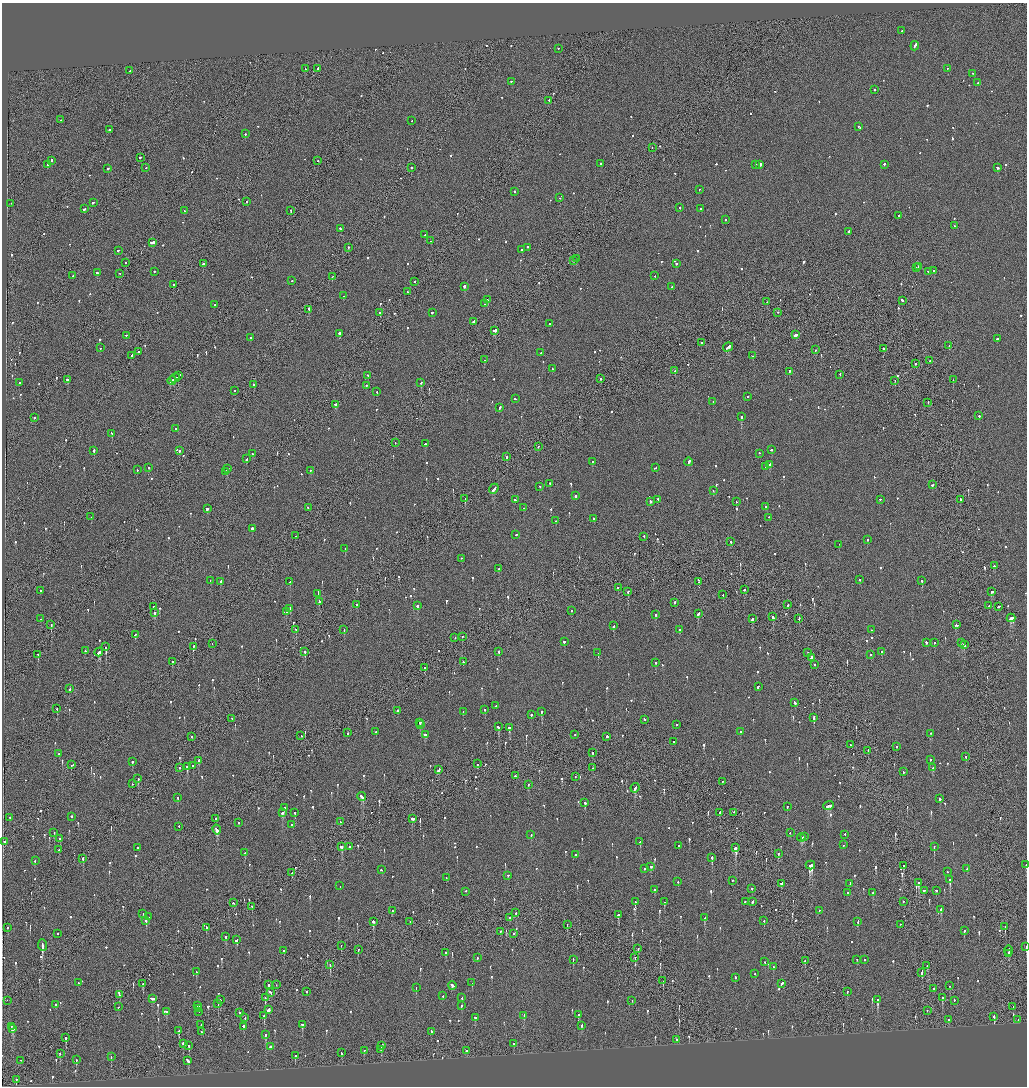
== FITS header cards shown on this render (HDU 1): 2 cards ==
NAXIS1  =                 2050
NAXIS2  =                 2168

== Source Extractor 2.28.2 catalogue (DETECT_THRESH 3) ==
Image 2050 x 2168 px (HDU 1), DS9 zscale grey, zoomed out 1/2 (1 PNG px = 2 x 2 image px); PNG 1029 x 1088 px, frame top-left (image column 2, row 2168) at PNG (2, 3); each listed source drawn as its Kron ellipse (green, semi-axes under 4 px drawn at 4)
Background -0.106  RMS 0.069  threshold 0.208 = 3 sigma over >= 5 px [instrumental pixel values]
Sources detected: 1110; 45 cannot appear on this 1/2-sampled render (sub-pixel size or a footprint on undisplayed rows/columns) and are neither listed nor drawn; of the other 1065, the 500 brightest by FLUX_AUTO listed and drawn (565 fainter detections omitted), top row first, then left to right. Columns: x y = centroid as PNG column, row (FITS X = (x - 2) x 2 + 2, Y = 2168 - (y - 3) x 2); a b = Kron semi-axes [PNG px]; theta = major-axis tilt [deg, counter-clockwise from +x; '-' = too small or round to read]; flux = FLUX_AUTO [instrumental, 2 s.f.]
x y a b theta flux
902 31 2 1 - 490
915 46 5 2 - 260
558 49 2 2 - 88
305 69 3 2 - 170
317 69 4 1 - 290
947 69 2 2 - 97
130 71 2 2 - 460
972 74 2 2 - 72
511 82 2 2 - 140
978 83 2 2 - 190
874 90 2 2 - 84
549 101 2 2 - 140
61 120 2 1 - 75
412 121 2 2 - 77
858 127 3 2 - 420
109 130 2 2 - 85
245 134 2 2 - 380
652 148 2 1 - 76
140 158 3 2 - 160
51 161 2 2 - 330
318 161 2 2 - 85
601 164 2 2 - 110
47 165 2 2 - 280
755 165 2 2 - 490
760 165 3 2 - 1100
884 165 2 2 - 310
146 168 2 2 - 84
411 168 2 2 - 210
997 168 2 2 - 180
108 169 2 2 - 330
699 190 2 2 - 83
514 192 2 2 - 110
560 198 2 2 - 83
246 202 2 2 - 79
93 203 2 2 - 88
11 204 2 1 - 72
680 208 2 2 - 98
84 209 2 2 - 120
701 209 2 2 - 180
184 211 2 2 - 78
291 211 3 1 - 110
899 216 2 1 - 96
725 220 2 2 - 140
955 226 2 2 - 94
340 229 2 2 - 110
849 232 2 2 - 160
425 235 2 1 - 74
431 241 2 1 - 71
153 243 4 2 - 1400
348 248 2 2 - 79
528 248 2 2 - 180
521 250 2 2 - 90
118 251 2 1 - 270
576 259 2 2 - 84
573 261 2 2 - 78
126 263 2 2 - 73
204 264 3 2 - 130
676 264 2 2 - 230
918 267 2 2 - 210
916 268 2 1 - 160
933 271 2 2 - 110
154 272 2 2 - 130
929 272 4 2 - 1000
97 273 2 2 - 680
120 274 2 1 - 100
73 276 2 2 - 70
655 276 2 2 - 79
332 277 2 1 - 140
292 281 2 2 - 78
414 282 2 2 - 74
173 285 2 1 - 190
464 287 2 2 - 660
672 287 2 2 - 100
407 292 2 1 - 160
344 296 2 2 - 86
487 300 2 2 - 87
902 301 3 2 - 170
767 302 2 2 - 110
484 304 2 2 - 75
215 305 2 2 - 97
309 310 2 2 - 320
379 313 2 2 - 130
432 313 2 2 - 130
778 313 2 1 - 150
473 322 2 2 - 200
549 324 2 2 - 210
495 331 3 2 - 980
340 334 2 2 - 990
795 335 4 2 - 390
126 336 2 2 - 150
251 338 3 2 - 290
997 339 2 2 - 400
701 343 2 1 - 180
949 346 2 2 - 100
728 347 5 2 - 570
100 348 2 2 - 91
883 349 2 2 - 300
815 350 2 1 - 78
138 352 2 2 - 300
541 353 2 2 - 71
131 356 3 1 - 250
752 356 2 1 - 83
484 360 2 2 - 130
930 361 2 2 - 96
916 364 2 1 - 300
552 369 2 2 - 140
675 371 2 1 - 94
789 372 3 2 - 140
840 375 2 1 - 75
178 376 3 1 - 250
368 376 2 2 - 92
175 378 5 2 - 440
600 379 2 2 - 250
67 380 2 2 - 660
953 380 2 1 - 82
172 381 4 2 - 330
895 381 2 1 - 75
19 383 2 2 - 78
421 383 2 2 - 140
254 385 2 2 - 150
366 386 2 2 - 99
235 391 2 2 - 86
377 392 2 2 - 96
748 397 2 2 - 96
516 399 3 2 - 210
713 402 2 2 - 190
928 403 2 2 - 86
335 405 3 2 - 240
500 408 3 2 - 130
979 416 2 2 - 210
741 417 2 2 - 370
34 418 2 2 - 89
176 429 2 2 - 160
112 434 2 2 - 92
395 443 2 1 - 75
425 444 2 2 - 560
538 447 2 2 - 95
772 450 2 2 - 160
94 451 2 2 - 290
179 451 2 2 - 520
252 454 2 2 - 72
759 454 2 2 - 70
507 457 3 2 - 240
246 459 3 2 - 110
592 462 2 2 - 76
689 462 4 2 - 380
769 465 3 2 - 200
766 467 2 2 - 110
149 468 2 2 - 270
655 468 2 1 - 110
228 469 3 2 - 200
137 470 2 2 - 150
310 471 2 2 - 90
226 472 3 2 - 210
550 484 2 2 - 130
932 485 2 2 - 130
540 487 2 1 - 78
494 489 5 2 - 520
713 491 2 2 - 150
575 496 3 2 - 140
465 499 2 1 - 85
515 500 2 1 - 140
658 500 2 2 - 120
880 500 2 2 - 160
961 500 3 2 - 250
650 502 2 2 - 100
736 502 2 1 - 88
765 507 2 2 - 99
308 508 2 2 - 70
523 508 2 1 - 87
207 509 3 2 - 240
91 517 2 2 - 91
769 518 2 2 - 87
594 519 2 2 - 150
556 521 2 2 - 130
252 529 2 2 - 380
516 535 2 2 - 200
295 536 2 1 - 160
644 537 2 2 - 120
867 540 2 2 - 69
731 542 2 2 - 210
839 545 2 1 - 180
345 549 2 2 - 340
462 559 2 2 - 78
994 566 2 2 - 140
498 569 2 2 - 77
860 580 2 2 - 130
210 581 2 1 - 78
922 581 2 2 - 110
221 582 2 2 - 310
290 582 2 2 - 86
698 582 2 2 - 98
618 588 2 2 - 87
744 590 2 2 - 160
40 591 2 2 - 93
628 592 2 2 - 140
992 592 3 2 - 160
318 594 3 1 - 250
723 595 2 1 - 72
319 602 3 2 - 170
675 603 2 2 - 370
357 605 2 2 - 220
788 605 2 1 - 360
417 606 2 2 - 170
989 606 2 2 - 100
154 607 2 2 - 180
999 607 3 2 - 190
290 609 2 2 - 280
572 611 2 2 - 87
286 612 2 2 - 220
154 613 2 2 - 620
698 614 4 2 - 340
655 615 2 2 - 120
773 617 4 2 - 190
1011 618 4 2 - 550
41 619 2 2 - 100
752 619 3 2 - 160
799 619 2 2 - 140
51 625 2 2 - 190
956 625 3 2 - 190
614 626 3 2 - 100
296 630 2 2 - 170
344 630 2 1 - 87
680 630 2 2 - 83
871 630 2 2 - 85
135 635 2 2 - 150
462 637 2 2 - 70
455 638 2 2 - 84
564 642 2 2 - 260
926 643 2 2 - 280
934 643 2 2 - 92
961 643 2 1 - 69
212 644 2 1 - 71
964 645 3 2 - 350
106 647 2 2 - 760
193 647 3 1 - 240
85 651 2 2 - 160
305 652 2 2 - 440
499 652 2 2 - 120
881 652 2 2 - 94
99 653 4 2 - 1100
598 653 3 2 - 83
808 653 2 1 - 110
38 655 2 2 - 500
871 655 2 2 - 87
811 658 3 2 - 920
172 662 2 2 - 130
463 662 2 2 - 80
656 663 2 2 - 89
814 665 2 1 - 100
425 668 2 2 - 69
758 687 3 2 - 200
70 689 3 1 - 140
795 703 3 2 - 170
496 706 2 2 - 90
57 709 2 2 - 160
485 710 2 2 - 73
398 711 2 2 - 190
463 712 2 2 - 93
541 712 2 2 - 160
531 715 2 2 - 210
814 718 3 2 - 280
232 719 2 2 - 120
644 720 2 2 - 110
420 723 3 2 - 97
420 725 2 2 - 140
676 725 2 2 - 75
498 727 3 2 - 150
509 728 3 2 - 240
376 732 2 1 - 83
741 732 2 2 - 84
348 733 2 2 - 86
931 734 2 2 - 75
425 735 4 2 - 480
575 735 2 2 - 70
301 736 2 2 - 78
192 737 2 1 - 180
607 737 2 2 - 170
674 742 2 2 - 93
850 745 2 1 - 76
897 747 2 2 - 76
868 751 2 1 - 250
592 753 3 2 - 93
59 754 2 2 - 77
966 757 2 2 - 98
930 760 2 2 - 82
198 761 2 2 - 310
132 762 2 2 - 130
477 764 2 2 - 150
72 765 3 2 - 81
193 766 2 2 - 88
187 767 3 2 - 300
179 768 2 1 - 79
593 768 2 1 - 70
933 768 3 2 - 120
438 770 4 2 - 430
903 772 2 1 - 76
515 776 2 2 - 110
575 777 2 1 - 76
138 779 3 2 - 210
722 782 2 1 - 74
132 784 2 2 - 79
528 785 2 2 - 130
635 788 5 2 - 210
362 797 4 2 - 280
178 798 2 2 - 85
940 799 2 2 - 330
585 803 3 2 - 140
829 806 5 2 - 280
787 807 3 2 - 85
284 808 2 2 - 130
282 813 3 2 - 240
295 813 2 2 - 120
719 813 3 2 - 220
734 813 3 2 - 110
71 817 2 2 - 120
10 818 2 2 - 140
216 819 2 1 - 560
413 819 3 2 - 180
340 822 2 2 - 100
239 823 2 2 - 97
292 825 2 2 - 100
179 827 2 1 - 82
217 830 5 3 - 310
54 833 2 2 - 96
790 833 2 2 - 76
531 835 2 2 - 100
845 835 2 2 - 74
804 837 2 2 - 120
801 838 4 2 - 240
60 839 2 2 - 77
5 842 2 1 - 75
640 842 2 2 - 360
843 845 2 2 - 73
679 846 2 2 - 86
342 847 3 2 - 390
350 847 2 2 - 110
934 847 3 2 - 230
138 848 2 2 - 230
736 848 3 2 - 2000
59 850 2 2 - 79
245 853 2 2 - 83
778 854 2 2 - 100
576 855 2 2 - 180
712 858 3 2 - 280
83 859 3 2 - 130
35 861 2 2 - 110
810 865 5 3 - 2300
1026 865 2 1 - 82
903 866 2 2 - 100
651 867 2 2 - 79
645 869 2 2 - 84
967 869 3 2 - 160
381 870 2 2 - 98
948 872 2 2 - 210
292 873 2 2 - 92
508 876 2 2 - 130
446 878 2 2 - 100
950 880 2 2 - 760
732 881 2 2 - 98
678 882 2 2 - 110
918 883 3 2 - 340
782 884 3 2 - 360
850 884 3 2 - 150
340 886 2 1 - 92
752 889 2 2 - 71
654 890 2 2 - 250
924 891 3 2 - 290
936 891 2 1 - 560
466 892 2 2 - 130
847 893 2 2 - 97
873 893 3 2 - 160
635 902 3 2 - 150
664 902 2 2 - 180
745 902 2 2 - 100
753 902 3 2 - 190
903 902 2 2 - 140
233 903 2 2 - 190
252 907 2 1 - 71
941 910 3 2 - 170
392 911 2 2 - 210
819 911 2 2 - 100
516 913 2 2 - 150
143 914 2 2 - 75
618 915 3 2 - 190
149 917 2 2 - 79
510 918 2 2 - 110
705 918 3 2 - 160
146 921 3 2 - 180
764 921 2 1 - 96
373 922 3 2 - 340
410 922 2 2 - 84
858 922 3 2 - 110
900 924 2 1 - 72
567 925 2 1 - 76
1005 927 2 1 - 130
7 928 3 1 - 85
206 928 3 1 - 190
964 931 2 2 - 220
500 932 2 1 - 230
57 934 2 2 - 110
513 934 2 2 - 88
226 937 2 2 - 170
237 940 3 2 - 160
42 946 6 2 -83 600
341 946 2 1 - 73
1026 947 2 1 - 150
638 949 2 2 - 100
358 950 2 1 - 96
283 951 2 2 - 110
1009 951 5 1 - 500
446 953 2 2 - 89
1009 954 2 2 - 180
477 958 2 2 - 85
635 958 2 1 - 250
573 959 3 2 - 110
857 960 2 2 - 73
864 960 2 2 - 110
805 961 2 2 - 92
764 962 2 2 - 77
330 965 2 1 - 120
927 966 3 2 - 110
773 967 2 2 - 77
196 972 2 2 - 80
921 973 3 2 - 94
755 974 2 1 - 100
735 978 2 2 - 74
663 981 2 1 - 120
78 983 2 2 - 110
472 983 2 2 - 85
143 984 2 2 - 270
782 984 3 2 - 220
269 985 2 2 - 79
276 985 2 1 - 75
452 986 4 2 - 500
950 986 2 1 - 95
416 988 3 2 - 83
934 989 2 1 - 110
307 992 2 2 - 71
847 992 3 2 - 82
270 993 3 2 - 190
119 995 2 2 - 95
443 996 2 2 - 78
265 998 3 2 - 180
462 998 3 2 - 130
942 998 2 2 - 240
152 999 4 2 - 230
220 1000 2 1 - 73
878 1000 4 2 - 450
7 1001 2 1 - 290
632 1001 2 2 - 120
954 1001 2 2 - 130
218 1004 3 2 - 150
56 1005 2 2 - 120
198 1006 3 2 - 190
461 1006 2 2 - 110
118 1007 2 1 - 89
1013 1007 2 1 - 86
198 1009 3 1 - 240
269 1010 3 2 - 3400
927 1011 2 2 - 75
166 1012 2 2 - 85
199 1012 2 1 - 170
240 1013 2 2 - 120
578 1015 2 2 - 270
264 1016 2 2 - 210
524 1016 3 2 - 90
994 1017 4 2 - 110
245 1018 2 1 - 75
475 1018 3 2 - 240
948 1020 2 2 - 760
1018 1020 2 1 - 75
201 1025 2 2 - 98
302 1025 2 2 - 570
582 1026 2 2 - 86
11 1027 2 2 - 110
243 1027 2 2 - 630
13 1029 4 3 - 150
179 1031 3 2 - 370
201 1032 2 2 - 85
431 1032 2 2 - 130
265 1035 2 2 - 290
66 1038 3 2 - 190
676 1040 2 2 - 73
183 1044 3 2 - 400
514 1044 2 2 - 150
189 1046 3 2 - 110
382 1046 4 2 - 180
270 1047 2 2 - 200
380 1050 2 2 - 120
364 1051 2 2 - 76
467 1051 2 2 - 110
341 1053 3 2 - 190
60 1054 2 2 - 130
295 1056 2 2 - 490
111 1057 3 2 - 83
76 1060 2 2 - 160
21 1061 2 1 - 85
188 1061 3 2 - 200
16 1080 2 2 - 260
At the frame edge (FLAGS 8, measured only in part): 2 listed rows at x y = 1026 865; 1026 947
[565 fainter detections neither listed nor drawn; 45 sub-pixel or undisplayed-footprint detections neither listed nor drawn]